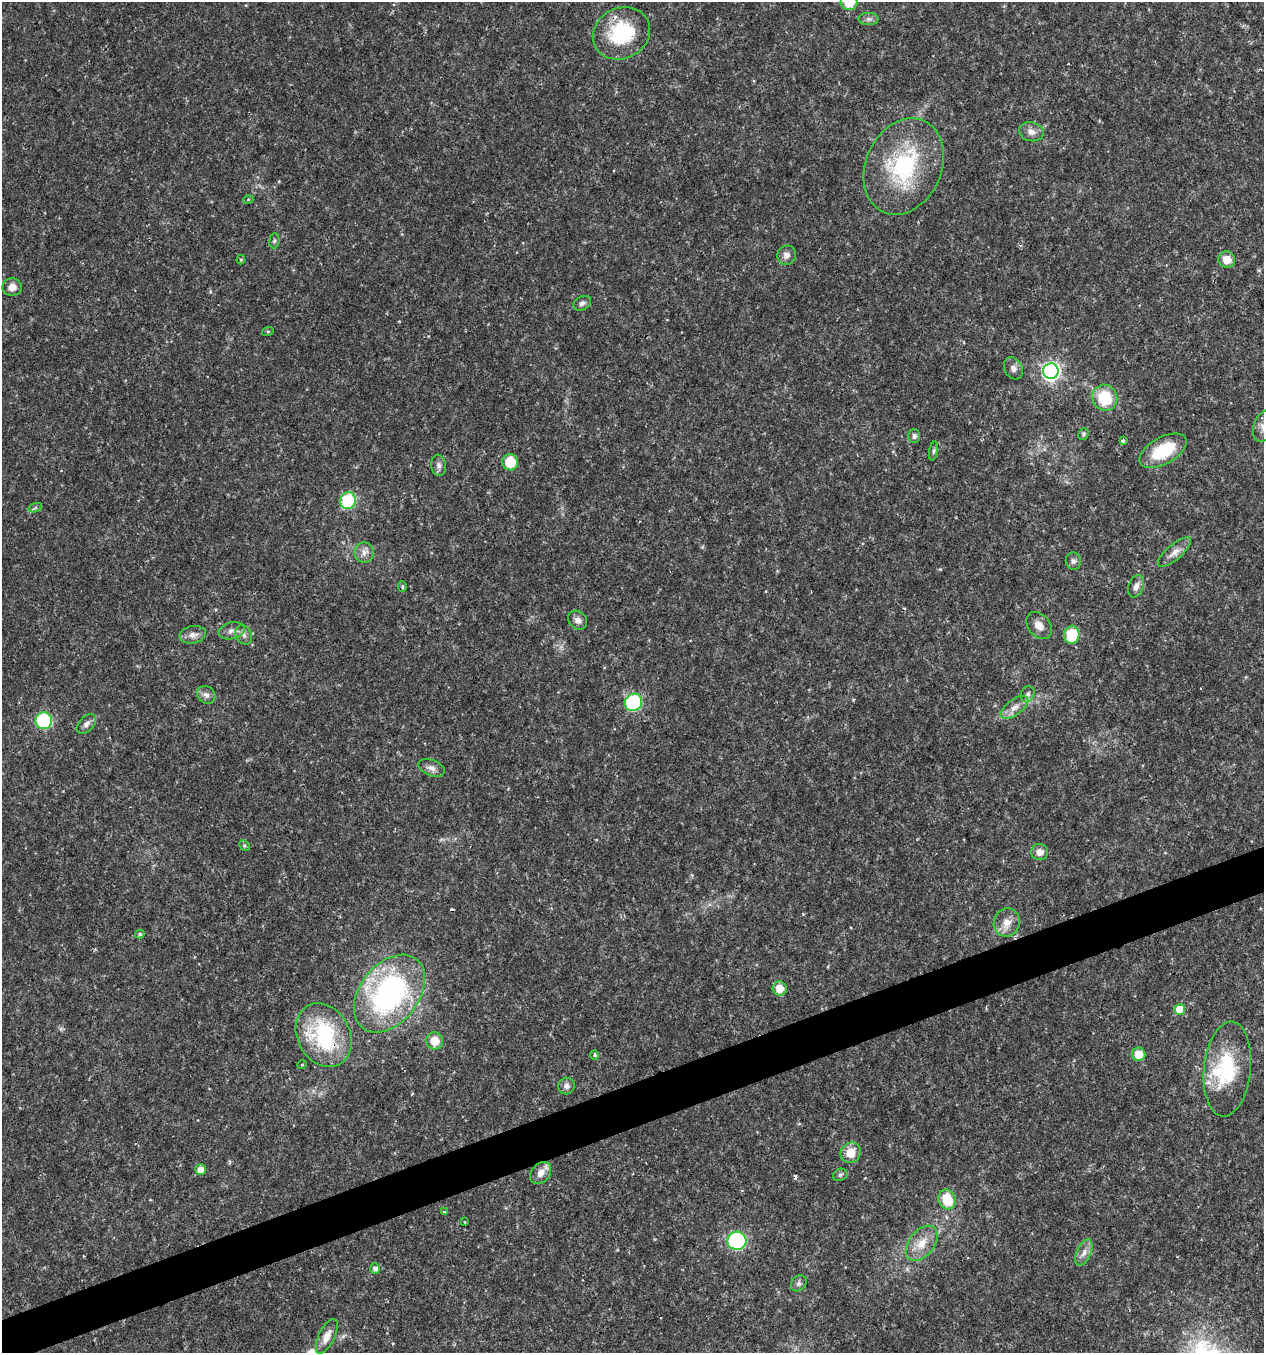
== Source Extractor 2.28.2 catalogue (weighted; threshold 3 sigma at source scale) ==
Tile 7 of 4 x 4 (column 3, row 2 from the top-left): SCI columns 2644-3905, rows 2703-4053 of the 5232 x 5405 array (HDU 1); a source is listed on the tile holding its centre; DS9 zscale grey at full resolution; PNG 1266 x 1355 px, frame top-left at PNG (2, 2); each listed source drawn as its Kron ellipse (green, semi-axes under 4 px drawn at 4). Shown black and unused: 3% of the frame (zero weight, under 2 of 3 exposures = <1% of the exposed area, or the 3 px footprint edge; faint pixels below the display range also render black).
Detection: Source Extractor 2.28.2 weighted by HDU 2 'WHT'; one run over the whole footprint, this tile lists its part. Background 0.0262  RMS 0.003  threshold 0.0135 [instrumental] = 3 sigma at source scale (4.5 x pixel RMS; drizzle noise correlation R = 1.50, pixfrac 1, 0.0396/0.0396 arcsec/px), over >= 5 px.
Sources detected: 76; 4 cosmic-ray / hot-pixel residue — neither listed nor drawn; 1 inside a brighter listed object's ellipse — not listed separately; the other 71 listed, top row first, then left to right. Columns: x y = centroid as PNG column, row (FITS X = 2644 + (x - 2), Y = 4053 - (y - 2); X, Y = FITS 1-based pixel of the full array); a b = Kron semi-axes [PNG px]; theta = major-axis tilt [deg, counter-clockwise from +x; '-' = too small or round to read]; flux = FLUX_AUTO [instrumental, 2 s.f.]
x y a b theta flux
849 2 8 8 - 8.7
868 19 10 6 0 1
621 33 29 25 28 21
1031 132 12 9 -13 2
904 166 50 38 65 32
248 200 5 3 - 0.27
274 241 8 5 83 0.62
787 255 10 9 - 1.7
1227 259 8 8 - 3.8
241 260 5 4 - 0.39
12 287 9 8 - 2.2
582 303 9 6 29 1.1
268 331 6 4 18 0.35
1013 368 11 9 -60 1.4
1051 371 8 7 - 110
1105 398 13 12 - 11
1263 426 16 9 73 2.6
1083 434 6 5 - 0.56
914 436 7 6 - 0.82
1123 440 3 3 - 0.87
933 451 9 4 79 0.63
1163 451 26 13 29 13
510 462 8 8 - 6.9
439 465 11 7 -84 1.2
348 501 8 8 - 20
35 508 7 4 19 0.56
1174 552 21 7 41 2.6
364 553 10 9 - 1.9
1073 561 9 7 -76 0.99
1136 586 12 7 70 1.6
402 587 5 4 - 0.46
578 620 10 8 -45 1.5
1039 625 15 11 -51 2.6
232 631 13 8 12 1.7
193 635 13 8 10 2
244 635 10 8 -63 1.4
1072 635 9 7 85 12
1028 694 8 6 66 0.89
206 695 10 8 -40 1.3
633 702 9 8 - 25
1014 707 16 8 36 2.4
44 721 8 8 - 28
86 724 12 7 46 1.5
431 768 14 8 -22 1.7
244 845 6 4 -45 0.46
1040 852 8 8 - 2
1007 922 14 13 - 3.4
140 934 5 4 - 0.55
780 988 7 7 - 4.5
389 994 44 29 52 64
1180 1010 5 5 - 6
324 1035 33 26 -62 29
435 1041 8 8 - 4.4
1139 1054 7 6 - 5
595 1055 4 4 - 0.79
302 1065 4 4 - 0.31
1227 1069 47 23 84 20
567 1086 8 8 - 1.3
851 1153 10 9 - 4.6
201 1170 5 5 - 3.3
541 1173 12 9 49 2.6
840 1175 7 6 - 0.64
947 1199 10 8 -67 8.4
444 1211 4 2 - 0.34
465 1222 4 2 - 0.2
737 1241 9 9 - 43
922 1243 20 12 52 5.2
1084 1253 14 7 67 2
375 1268 5 5 - 1.3
799 1283 9 7 46 0.91
327 1336 19 8 64 3
Overlapping masked pixels (flux is a lower limit): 1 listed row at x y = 324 1035
Isophote crosses this tile's border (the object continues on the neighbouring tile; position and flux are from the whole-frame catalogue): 2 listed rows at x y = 849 2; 1263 426